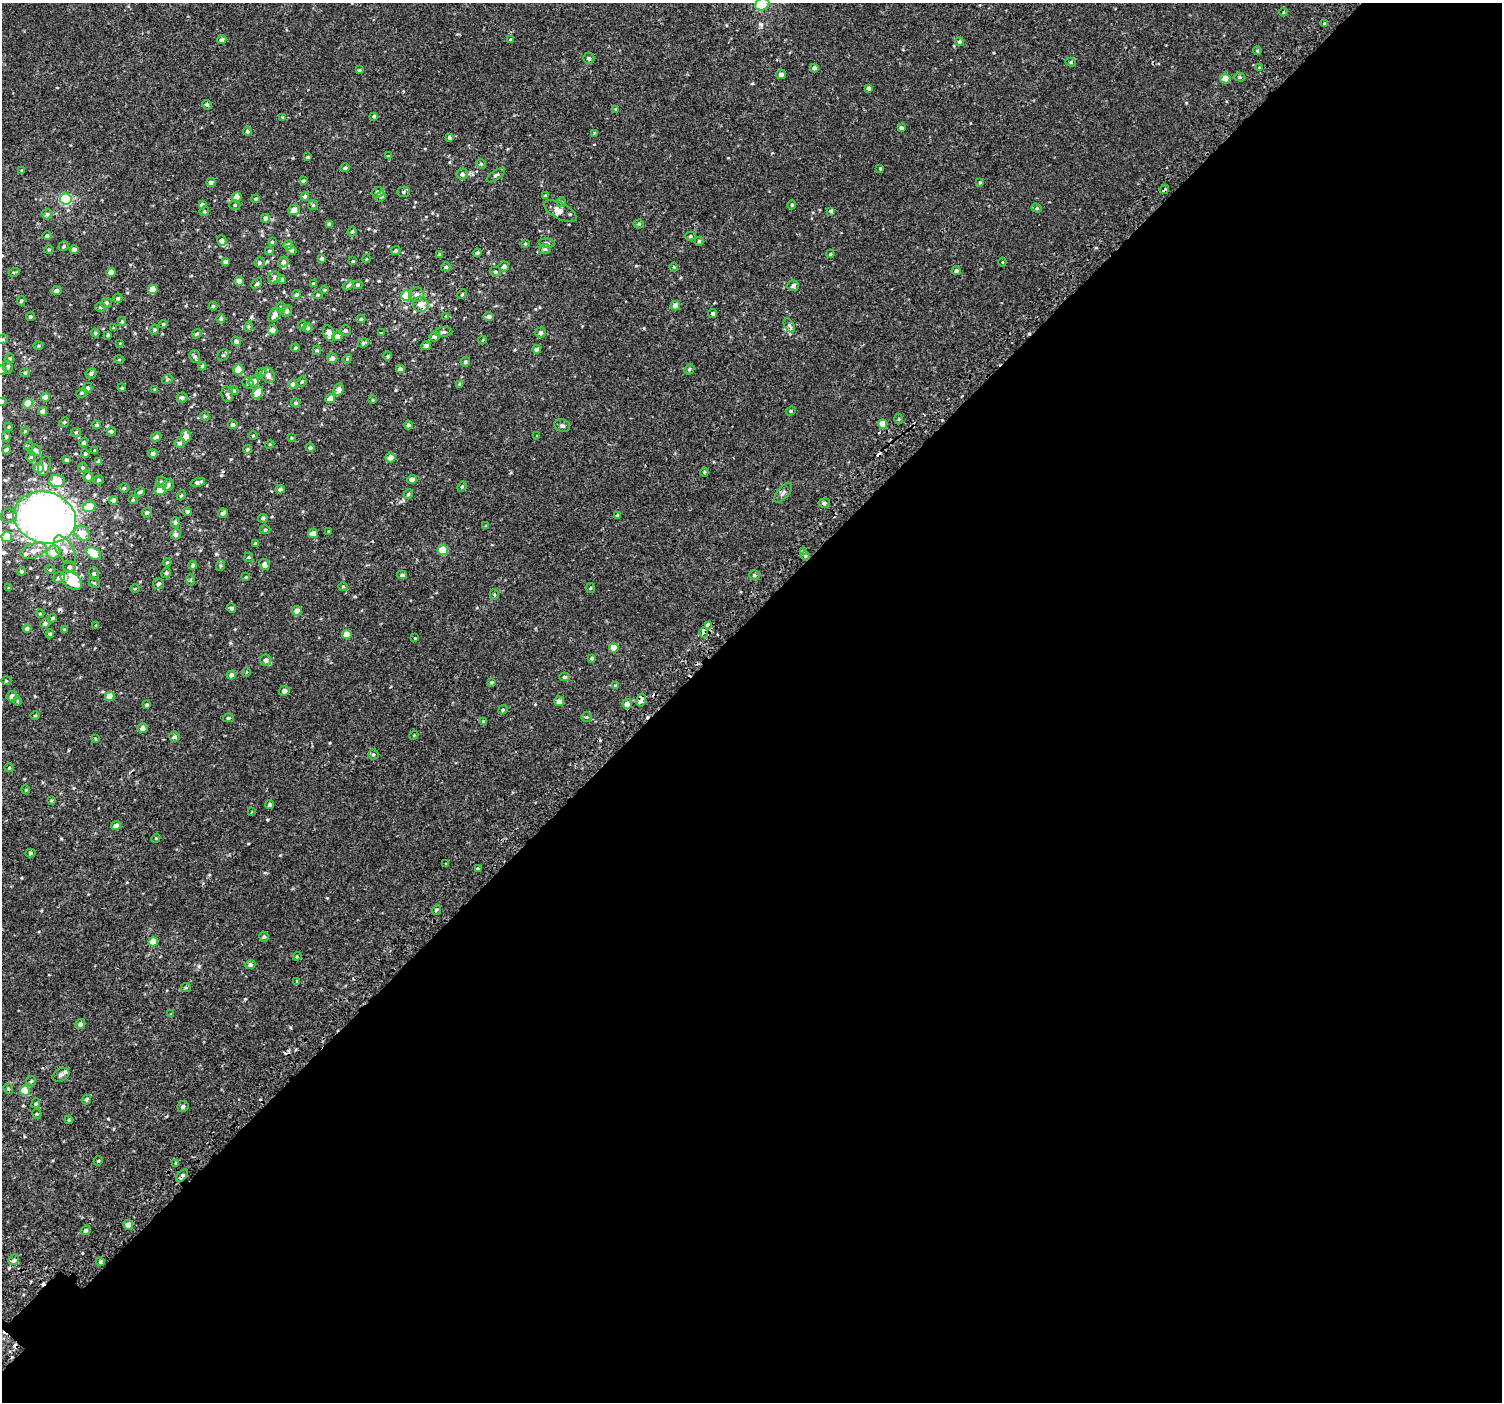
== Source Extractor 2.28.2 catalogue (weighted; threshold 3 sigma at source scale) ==
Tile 12 of 4 x 4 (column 4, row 3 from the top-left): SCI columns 4564-6063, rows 1623-3022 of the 6113 x 6113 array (HDU 1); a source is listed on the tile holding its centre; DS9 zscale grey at full resolution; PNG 1504 x 1404 px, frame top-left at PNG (2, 3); each listed source drawn as its Kron ellipse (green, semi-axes under 4 px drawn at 4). Shown black and unused: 56% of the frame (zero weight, under 2 of 3 exposures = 3% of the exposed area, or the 3 px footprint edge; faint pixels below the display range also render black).
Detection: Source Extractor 2.28.2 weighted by HDU 2 'WHT'; one run over the whole footprint, this tile lists its part. Background 0.00133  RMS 0.0029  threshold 0.0128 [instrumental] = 3 sigma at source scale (4.5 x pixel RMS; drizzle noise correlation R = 1.50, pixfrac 1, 0.0396/0.0396 arcsec/px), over >= 5 px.
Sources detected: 393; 1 inside a brighter object's white glare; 9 cosmic-ray / hot-pixel residue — neither listed nor drawn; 13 inside a brighter listed object's ellipse — not listed separately; the other 370 listed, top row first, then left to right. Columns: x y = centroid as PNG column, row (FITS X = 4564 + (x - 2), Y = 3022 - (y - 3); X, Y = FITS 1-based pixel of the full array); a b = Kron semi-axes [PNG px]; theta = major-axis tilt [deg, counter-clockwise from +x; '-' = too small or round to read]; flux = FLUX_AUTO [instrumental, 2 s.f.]
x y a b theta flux
762 4 7 6 - 5.8
1284 12 4 3 - 0.2
1325 23 4 3 - 0.8
222 40 5 4 - 0.83
511 40 4 3 - 0.38
959 42 4 4 - 0.57
1257 51 4 3 - 0.3
589 58 5 5 - 0.57
1071 62 5 4 - 0.35
814 68 4 4 - 0.95
1259 68 4 2 - 0.2
359 70 3 3 - 0.54
781 74 5 4 - 0.92
1240 77 5 4 - 0.38
1225 79 5 5 - 2.5
868 88 4 4 - 0.72
207 105 5 4 - 0.37
616 109 3 3 - 0.24
374 116 4 4 - 0.4
283 117 4 4 - 0.25
901 128 4 3 - 0.8
247 131 4 4 - 0.53
594 133 3 3 - 0.41
449 137 4 4 - 0.54
388 156 4 4 - 0.23
308 157 4 3 - 0.31
481 164 5 4 - 0.36
345 168 5 4 - 0.68
880 168 4 3 - 0.26
22 171 4 3 - 0.35
462 174 6 5 - 0.8
496 175 11 4 35 0.6
303 181 4 4 - 0.38
211 182 4 4 - 1.3
980 182 4 3 - 0.28
1164 189 5 4 - 1.2
378 192 6 5 - 0.8
403 192 6 5 - 0.56
545 195 4 3 - 0.3
305 196 4 4 - 0.51
236 197 5 5 - 2.3
381 197 5 4 - 0.35
66 199 6 5 - 26
256 199 4 3 - 0.37
561 202 5 4 - 0.37
202 205 4 4 - 0.97
235 205 5 4 - 0.39
313 205 5 5 - 0.38
792 205 5 4 - 0.32
1037 208 5 4 - 0.38
294 210 6 5 - 1.7
204 211 5 4 - 0.37
560 211 18 8 -27 1.9
831 211 4 4 - 0.63
47 214 5 5 - 0.52
265 218 4 4 - 0.84
329 224 4 3 - 0.53
639 224 5 4 - 0.42
352 231 5 3 - 0.35
47 236 5 4 - 0.65
691 236 5 4 - 0.37
222 240 5 4 - 0.88
699 241 4 4 - 0.34
272 242 4 4 - 0.34
547 243 8 4 -6 0.49
525 244 4 3 - 0.23
288 245 5 4 - 1.1
64 246 5 4 - 0.42
49 249 5 3 - 0.27
74 249 4 4 - 1.3
545 249 6 5 - 0.62
291 250 5 4 - 0.58
396 250 5 4 - 0.42
269 251 4 3 - 0.41
477 253 4 3 - 0.57
439 254 4 3 - 0.31
830 254 4 3 - 0.27
322 259 4 4 - 0.62
366 259 4 3 - 0.23
226 261 4 4 - 0.69
353 261 4 4 - 0.32
283 262 5 5 - 0.75
1002 262 4 4 - 0.24
259 263 5 5 - 0.69
504 266 5 5 - 0.87
446 267 5 4 - 0.47
674 267 4 4 - 0.29
956 271 4 4 - 0.63
14 272 5 3 - 0.28
111 272 4 4 - 1.8
495 272 5 5 - 0.48
275 277 6 6 - 0.79
281 280 4 4 - 0.86
239 281 4 4 - 1.3
257 284 6 4 42 0.47
314 284 4 4 - 0.59
348 285 6 4 36 0.51
358 285 5 4 - 0.33
793 286 6 5 - 0.84
153 289 5 4 - 3.5
325 290 4 3 - 0.35
57 291 5 4 - 1
462 294 5 4 - 0.33
296 295 4 4 - 0.4
318 295 5 4 - 0.31
406 295 5 5 - 11
416 295 7 7 - 0.9
118 298 5 4 - 0.5
21 301 5 3 - 0.36
106 303 6 5 - 0.64
421 304 8 7 - 2
213 306 4 4 - 0.35
675 306 5 4 - 2
101 307 5 4 - 0.38
281 307 5 5 - 0.44
286 311 6 5 - 0.64
712 313 5 4 - 0.57
275 315 8 5 55 1.5
446 316 4 4 - 0.21
489 316 5 4 - 0.97
30 317 4 4 - 0.44
221 319 4 4 - 0.62
361 319 4 4 - 0.43
122 321 4 4 - 0.37
163 324 4 3 - 0.26
302 325 4 4 - 0.28
789 325 8 4 -60 0.59
248 327 5 3 - 0.31
113 328 4 4 - 0.22
308 328 5 4 - 0.57
154 329 5 4 - 0.37
272 330 5 4 - 1.7
346 331 5 5 - 0.45
443 332 9 5 6 0.6
541 332 5 5 - 0.82
95 333 4 4 - 0.49
329 333 8 5 -65 2.3
381 333 3 2 - 0.21
197 334 5 4 - 0.4
107 335 3 3 - 0.37
337 336 5 5 - 1.1
434 336 5 5 - 0.97
2 339 6 4 22 0.38
483 340 4 3 - 0.2
236 341 5 4 - 0.82
120 343 4 3 - 0.2
363 343 6 4 18 0.48
38 346 5 3 - 0.27
426 346 5 4 - 0.79
296 348 4 4 - 0.37
537 349 4 4 - 1.2
317 350 5 3 - 0.32
223 355 6 5 - 0.45
388 356 5 3 - 0.25
195 357 7 5 -73 0.59
332 358 5 5 - 0.98
9 359 5 4 - 0.47
119 359 5 3 - 0.23
347 359 5 4 - 0.28
465 362 5 4 - 0.55
202 366 4 4 - 0.36
8 367 6 5 - 0.53
400 369 4 4 - 0.92
689 369 5 4 - 0.44
2 370 5 5 - 0.51
238 370 5 5 - 3.5
261 372 5 4 - 0.37
25 373 5 4 - 0.35
91 373 5 5 - 0.55
268 375 8 6 -63 1.3
167 379 5 4 - 0.37
254 381 5 5 - 1.5
302 382 5 4 - 0.36
248 383 6 5 - 0.49
293 384 5 4 - 0.64
460 384 4 3 - 0.3
87 388 5 4 - 0.8
122 388 4 3 - 0.26
155 389 4 4 - 0.25
234 390 5 4 - 0.61
339 390 6 5 - 1.5
81 393 6 4 27 0.42
258 393 6 5 - 4.6
227 394 8 6 -81 0.69
45 397 4 4 - 2.2
182 397 5 5 - 0.82
330 399 5 4 - 2.3
373 400 4 4 - 0.25
2 401 4 4 - 0.48
296 403 5 4 - 0.5
28 404 5 4 - 4.7
43 411 4 4 - 1.3
791 411 5 4 - 0.33
205 416 4 4 - 0.37
899 419 5 3 - 0.26
64 422 5 4 - 0.32
883 424 4 4 - 2.9
97 425 4 4 - 0.43
233 425 5 4 - 0.6
408 425 4 4 - 0.66
562 426 8 6 -15 0.67
9 427 4 4 - 0.3
25 431 4 3 - 0.33
111 431 5 4 - 0.55
76 432 5 4 - 0.35
253 435 5 3 - 0.23
186 436 6 5 - 2.4
537 436 4 2 - 0.2
6 437 5 4 - 0.48
156 437 5 4 - 0.75
291 438 4 3 - 0.31
84 443 4 4 - 0.61
180 443 5 5 - 0.57
270 444 4 3 - 0.23
29 446 5 5 - 0.36
310 448 4 4 - 0.56
248 449 4 3 - 0.34
6 450 4 4 - 0.71
35 450 6 6 - 2
95 451 4 3 - 0.91
85 454 4 4 - 0.47
153 454 5 4 - 0.74
31 457 5 5 - 0.45
390 458 5 5 - 1.7
66 460 4 3 - 0.48
98 462 4 3 - 0.69
44 466 10 6 75 1.2
82 467 4 4 - 0.35
38 468 5 5 - 2
704 472 4 4 - 0.3
88 477 5 5 - 1
412 479 4 4 - 1.4
99 480 5 4 - 0.46
57 481 7 6 - 5.7
161 482 6 5 - 0.74
198 482 7 3 11 0.79
168 485 6 5 - 0.83
462 487 5 4 - 0.43
124 488 5 5 - 0.35
160 489 6 5 - 2.5
280 489 4 4 - 0.78
140 492 5 3 - 0.5
783 493 12 5 51 0.78
408 494 5 4 - 0.34
181 495 5 4 - 0.36
113 500 4 4 - 0.88
133 500 4 4 - 0.3
824 503 6 4 11 0.55
89 507 6 5 - 6.1
188 512 4 3 - 0.38
147 513 5 4 - 0.55
223 513 5 4 - 0.76
617 515 4 4 - 0.44
9 516 8 7 - 1
45 518 31 25 -14 300
263 518 5 4 - 0.51
175 523 5 4 - 0.47
486 526 4 4 - 0.33
265 529 5 3 - 0.28
329 531 4 4 - 0.24
82 533 8 7 - 3.6
313 533 5 4 - 2.1
176 534 5 5 - 1
7 537 5 5 - 4.6
256 543 4 3 - 0.25
65 550 16 8 -59 2.5
443 550 5 5 - 7.7
34 551 13 7 17 2.1
803 551 4 3 - 1.2
54 552 7 6 - 3.4
93 553 9 5 -35 6
805 556 5 3 - 0.35
249 557 5 4 - 0.31
167 562 4 3 - 0.35
264 564 6 5 - 1.3
193 565 4 4 - 0.83
220 566 5 3 - 0.37
69 567 6 6 - 0.72
50 570 5 3 - 0.29
22 571 4 4 - 0.5
166 573 5 4 - 0.52
94 574 6 5 - 0.49
402 575 5 4 - 0.61
754 575 5 4 - 0.49
246 577 4 4 - 0.21
59 578 6 5 - 0.7
71 580 12 7 -38 6
190 580 6 4 89 0.39
94 583 6 5 - 0.35
158 584 5 5 - 0.61
343 587 5 4 - 0.33
8 588 3 3 - 0.25
590 588 5 3 - 0.28
135 589 4 3 - 0.22
494 594 5 4 - 0.34
232 608 5 4 - 0.6
297 611 5 5 - 1.6
40 614 4 3 - 0.22
53 618 4 3 - 0.35
45 624 5 4 - 0.8
96 625 4 2 - 0.18
709 625 3 3 - 98
27 628 4 3 - 0.84
64 629 4 3 - 0.27
704 632 5 4 - 3.1
50 634 4 4 - 0.35
347 634 5 4 - 3.3
415 638 3 3 - 0.38
614 648 5 4 - 3.5
592 658 4 4 - 0.5
266 660 6 5 - 0.96
246 672 5 3 - 0.22
231 675 4 4 - 1.1
565 677 5 4 - 0.47
6 681 5 3 - 0.28
492 682 4 3 - 0.28
615 686 3 3 - 1.3
284 691 5 5 - 1.2
12 696 5 5 - 0.98
110 696 4 4 - 3
641 700 7 4 76 2.1
17 701 5 3 - 0.23
559 701 5 5 - 1.2
627 704 5 4 - 1.9
146 705 3 3 - 0.4
503 710 5 4 - 0.37
35 715 4 3 - 0.24
587 717 5 4 - 0.36
228 718 5 4 - 0.47
483 721 3 3 - 0.19
143 728 5 5 - 1.3
414 735 4 3 - 0.22
175 737 5 5 - 0.57
95 738 4 3 - 0.45
373 755 5 5 - 0.47
9 768 5 4 - 0.3
26 790 4 3 - 0.23
51 800 3 3 - 0.29
270 805 4 4 - 0.56
251 812 3 2 - 0.2
116 826 5 4 - 1.4
156 838 5 3 - 0.25
30 853 5 4 - 0.39
446 864 3 2 - 0.26
478 868 4 3 - 1.9
436 910 5 3 - 0.29
264 937 5 4 - 0.44
153 942 5 4 - 5.1
297 956 4 4 - 0.28
250 964 5 4 - 0.86
297 981 4 3 - 0.22
186 987 5 4 - 0.42
171 1014 4 4 - 0.2
80 1024 5 5 - 0.83
61 1075 9 6 28 0.66
31 1081 5 5 - 0.42
8 1089 5 4 - 0.39
25 1090 5 5 - 7.7
86 1099 5 4 - 0.54
36 1103 5 4 - 0.38
183 1106 6 5 - 0.64
37 1114 5 4 - 0.34
69 1120 4 4 - 0.27
98 1161 5 3 - 0.3
175 1164 3 3 - 3.1
182 1176 7 2 49 2.9
128 1225 5 4 - 1.6
86 1230 5 4 - 0.53
14 1260 6 4 44 0.5
100 1262 4 4 - 0.4
Overlapping masked pixels (flux is a lower limit): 8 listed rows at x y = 1164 189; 883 424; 45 518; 709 625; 704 632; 641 700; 175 1164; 182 1176
Isophote crosses this tile's border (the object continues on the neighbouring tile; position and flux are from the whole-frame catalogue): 4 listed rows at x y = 762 4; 2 339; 2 370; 2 401